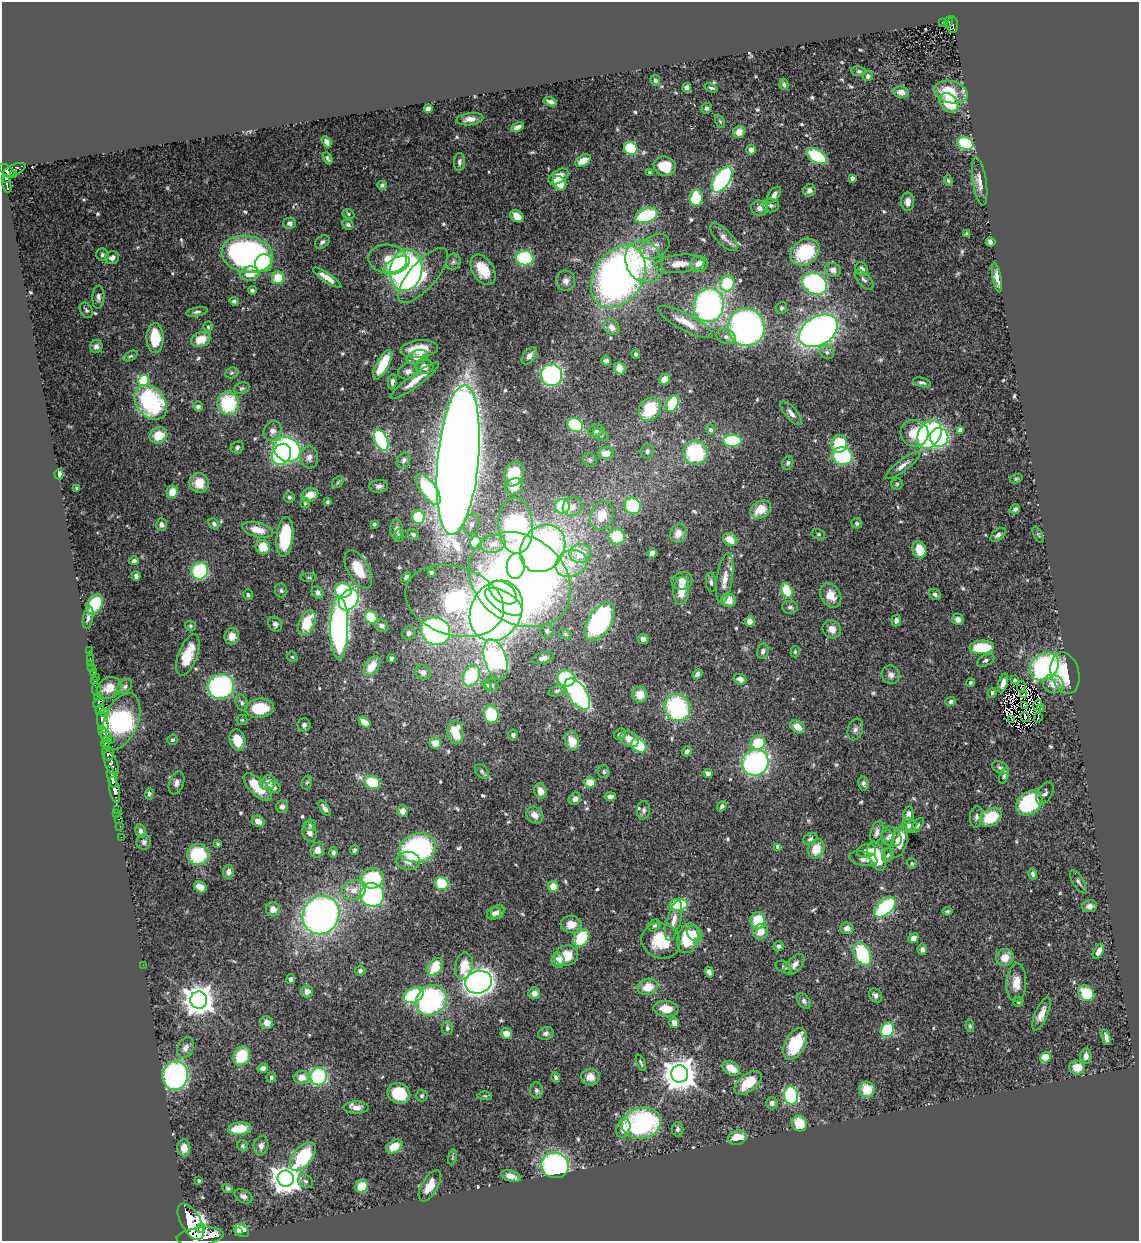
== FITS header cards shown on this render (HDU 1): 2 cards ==
NAXIS1  =                 1137
NAXIS2  =                 1239

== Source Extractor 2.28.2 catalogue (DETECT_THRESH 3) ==
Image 1137 x 1239 px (HDU 1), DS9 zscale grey, 1 PNG px = 1 image px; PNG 1141 x 1243 px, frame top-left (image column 1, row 1239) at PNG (2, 2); each listed source drawn as its Kron ellipse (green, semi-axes under 4 px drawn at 4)
Background 1.23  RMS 0.036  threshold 0.109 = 3 sigma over >= 5 px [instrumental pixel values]
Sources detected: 597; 2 with non-positive FLUX_AUTO (blend fragments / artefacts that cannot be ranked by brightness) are neither listed nor drawn; of the other 595, the 500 brightest by FLUX_AUTO listed and drawn (95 fainter detections omitted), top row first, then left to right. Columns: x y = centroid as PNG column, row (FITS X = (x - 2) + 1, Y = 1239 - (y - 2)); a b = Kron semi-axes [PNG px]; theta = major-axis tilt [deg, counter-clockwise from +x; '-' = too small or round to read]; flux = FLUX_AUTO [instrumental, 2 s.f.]
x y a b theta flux
943 22 3 2 - 7.9
949 22 6 4 69 100
953 25 8 5 -88 140
859 71 7 5 -8 5
868 76 5 5 - 5.9
655 80 6 5 - 5.6
784 85 5 4 - 4.8
687 87 5 4 - 14
711 88 7 3 -21 4.5
901 92 8 5 -9 15
951 92 17 11 -15 81
550 102 7 3 -20 8
949 103 11 8 -47 72
428 108 4 4 - 7.5
706 108 5 4 - 5.4
470 119 13 6 7 16
720 121 7 4 -64 3.7
517 127 7 4 23 12
739 132 6 6 - 21
326 142 6 4 -59 10
965 143 8 6 -22 150
631 148 7 6 - 130
751 150 5 5 - 11
817 156 11 6 -34 160
328 158 6 3 -61 4.1
583 161 9 5 29 29
459 162 9 5 84 6.8
665 166 11 9 -14 55
14 170 12 5 24 380
7 171 9 5 -37 1300
650 172 4 3 - 4.3
14 174 3 2 - 120
559 177 11 6 29 33
852 178 4 4 - 12
6 179 4 3 - 260
722 180 14 7 57 400
948 181 5 4 - 3.7
980 181 24 7 -81 22
559 183 7 6 - 44
7 184 8 3 -80 240
382 185 5 3 - 4.6
809 190 6 6 - 10
774 195 9 5 53 9.1
696 198 8 6 84 86
908 202 9 6 90 20
771 205 8 7 - 7.1
760 208 8 7 - 13
348 214 6 4 -23 3.9
646 215 12 7 20 170
517 216 7 5 -37 24
290 223 6 5 - 8.4
348 225 6 4 -33 5.5
966 234 4 3 - 3.6
724 237 18 7 -46 18
322 242 8 5 41 6.8
991 242 5 4 - 8.7
655 247 16 11 34 27
805 252 15 12 35 140
247 254 26 18 -11 800
102 255 6 6 - 6.1
112 258 7 6 - 10
524 258 9 7 -8 200
388 259 19 14 -3 45
453 262 8 7 - 6.7
644 262 22 18 -64 99
264 263 9 8 - 49
679 264 25 9 5 36
699 264 9 8 - 22
397 265 14 7 27 140
862 269 7 6 - 13
406 270 21 16 79 710
483 270 17 10 -58 55
833 270 8 6 -14 14
250 274 10 7 6 37
423 275 34 13 49 68
618 277 34 24 58 1200
278 278 6 6 - 64
327 278 17 4 -34 25
997 278 15 4 -78 16
864 280 12 6 -48 9.6
566 281 10 9 - 14
727 283 8 7 - 110
814 284 13 10 -27 340
252 290 4 4 - 5.7
98 297 11 6 87 9.2
234 301 5 4 - 4.7
709 305 17 15 77 640
781 308 6 5 - 5.1
86 310 8 6 -59 5.8
197 312 11 4 10 6.4
685 322 30 8 -28 40
208 327 5 4 - 3.6
612 327 8 7 - 15
746 327 19 18 - 860
818 331 21 14 31 1300
726 337 10 7 -19 11
155 338 15 8 -89 92
201 340 10 7 23 44
96 346 6 6 - 8.4
419 349 19 8 5 64
827 352 7 6 - 7.7
636 354 4 3 - 4
130 356 7 4 26 4.2
529 356 10 6 51 12
417 357 11 7 18 24
606 361 4 4 - 8.8
383 365 16 6 62 85
424 367 9 7 -6 20
620 368 6 5 - 36
408 371 10 8 18 14
232 373 7 5 21 4.6
551 375 11 11 - 350
665 379 6 5 - 18
144 381 5 5 - 200
415 381 29 6 36 38
392 382 8 4 82 7.9
922 383 9 4 -15 7.1
242 388 8 5 19 5.6
151 402 19 14 -52 340
228 403 12 11 - 160
672 404 9 5 69 140
198 406 5 5 - 8
650 409 12 10 55 110
791 413 15 6 -49 12
575 425 8 6 -24 180
711 430 5 5 - 7.3
960 430 4 4 - 20
272 431 10 8 61 14
596 431 8 6 12 8
914 433 14 13 - 69
158 435 9 8 - 51
601 435 8 5 -26 5.8
929 435 15 11 60 460
939 437 9 9 - 220
381 440 11 6 -67 270
732 441 9 6 -1 140
839 444 9 7 75 99
237 447 7 5 22 5.7
287 449 14 11 -31 480
647 451 7 6 - 9
695 452 12 12 - 210
606 453 8 6 4 23
281 454 11 9 57 200
843 456 10 9 - 180
309 457 11 9 -84 15
404 460 8 6 58 8.1
458 460 75 20 85 11000
590 460 7 6 - 6
788 463 7 5 73 5.4
903 465 21 5 37 16
59 474 5 4 - 17
514 474 13 9 69 85
1016 479 6 4 18 3.5
338 482 6 5 - 4.4
199 483 10 9 - 42
897 484 6 5 - 4.3
379 486 9 6 4 8.2
514 486 9 7 28 38
77 488 4 3 - 3.6
428 489 18 8 -54 170
172 492 6 5 - 29
310 495 9 6 24 35
289 497 5 5 - 4.8
327 502 4 3 - 4.1
305 503 5 5 - 4.1
562 506 7 7 - 110
633 506 8 8 - 170
573 507 10 9 - 15
761 509 11 8 31 42
1015 509 5 4 - 6.2
602 516 15 11 70 43
418 517 7 6 - 120
857 523 5 5 - 4.8
214 524 6 4 -50 5.9
374 524 3 3 - 3.7
471 524 11 7 72 13
161 525 6 5 - 7.2
516 526 28 17 -86 640
396 529 10 6 88 9.4
257 530 16 7 -14 38
678 533 9 8 - 20
818 534 7 5 -14 4.2
1038 534 9 3 -64 3.6
413 535 6 5 - 6.1
998 535 9 5 40 7.5
399 536 6 5 - 4.5
617 536 8 8 - 87
285 537 20 8 85 120
730 539 8 6 -35 27
476 542 6 6 - 77
493 544 13 8 11 26
263 547 7 7 - 53
543 548 25 21 52 830
919 550 9 6 -72 47
580 553 11 9 -6 44
652 553 4 4 - 15
134 561 4 3 - 6.1
571 563 16 13 24 54
516 566 13 9 84 310
358 569 21 10 -61 61
200 571 9 8 - 160
431 572 3 3 - 4.3
136 576 5 4 - 8.4
309 577 8 4 0 3.7
406 577 6 4 51 5.4
725 578 25 8 82 28
520 580 55 43 -35 2100
682 581 11 8 20 22
711 582 9 5 -86 7.1
343 590 8 7 - 140
787 590 7 5 -66 82
281 591 7 6 - 5.7
681 591 14 8 86 40
318 592 7 5 -52 9
503 593 15 9 -34 430
935 594 6 5 - 6.5
248 595 5 4 - 4.8
831 595 13 10 -60 32
349 600 11 8 50 390
729 600 7 7 - 29
454 601 50 34 -18 650
504 602 21 10 -32 430
95 604 11 7 60 82
790 607 8 6 -7 7.2
496 611 31 25 63 850
371 617 7 5 -45 91
88 618 11 5 79 7.9
958 619 6 5 - 12
896 620 6 4 83 9.5
600 621 21 11 58 360
750 621 5 5 - 20
307 623 13 7 66 74
275 624 8 6 -56 8.1
190 626 6 4 -22 3.5
382 626 7 6 - 7.9
339 628 31 9 90 970
832 629 9 8 - 19
435 631 15 13 -29 610
547 631 7 6 - 6.9
409 633 7 6 - 9.3
565 634 7 4 -28 4
232 636 8 7 - 19
643 639 5 5 - 8.8
982 647 12 6 2 110
89 651 2 2 - 13
763 651 8 5 78 8.7
795 652 6 4 75 3.9
188 655 22 9 69 61
292 657 6 4 -43 3.6
90 658 2 2 - 9.3
391 658 4 3 - 5.5
543 658 11 5 14 11
495 659 21 11 -73 1400
986 660 9 5 28 7.2
91 663 2 2 - 20
372 666 11 7 55 41
1044 667 16 12 40 410
92 668 2 2 - 13
94 672 4 3 - 79
423 672 8 7 - 13
1065 673 21 14 -76 97
697 674 5 4 - 7.7
891 675 9 9 - 13
471 676 11 8 64 180
96 677 4 2 - 15
566 679 9 8 - 170
740 679 6 5 - 12
1015 680 4 3 - 4.4
95 681 4 3 - 430
970 682 4 4 - 5
1003 683 10 4 73 14
1053 684 10 9 - 24
487 685 5 4 - 4.3
492 685 7 6 - 6
125 686 8 6 44 6.7
221 686 13 12 - 380
1021 687 6 2 84 5.3
109 688 13 10 32 30
96 690 6 3 -84 320
557 691 8 5 17 6.3
992 693 5 4 - 5.3
578 694 18 9 -56 590
640 695 8 7 - 34
1023 695 3 2 - 6.1
98 698 4 3 - 1000
951 701 5 4 - 7
99 702 6 4 49 2000
242 703 9 5 -68 6.9
1038 705 5 2 - 4
1025 706 4 2 - 4.1
260 708 14 9 6 92
677 708 14 13 - 290
1041 708 4 3 - 4
100 709 5 4 - 1100
105 712 2 2 - 380
491 714 9 7 -80 110
1025 717 5 2 - 4.5
1038 717 5 2 - 3.9
242 720 5 5 - 3.7
1012 720 3 2 - 4.3
121 721 30 17 67 490
103 722 11 5 -77 5000
364 722 7 4 -36 33
304 725 6 6 - 6.7
797 727 8 5 -33 25
855 729 11 7 72 10
455 732 11 8 -83 66
620 734 6 5 - 6.4
105 735 10 5 -56 1300
513 735 5 5 - 6.5
110 739 3 2 - 260
629 739 10 7 -28 30
172 740 5 5 - 4.4
237 740 11 8 -76 43
572 741 9 7 -73 43
106 743 6 3 -88 650
435 743 6 5 - 31
758 743 7 7 - 79
639 746 8 6 -39 110
687 751 5 4 - 8.2
108 753 7 5 -74 1500
755 762 13 13 - 550
111 763 13 6 -67 1500
1000 768 9 5 -26 7.6
482 771 8 5 -51 5.8
604 772 6 5 - 4.3
708 773 5 4 - 13
1004 775 9 4 74 6
112 777 11 4 -75 2700
307 782 7 5 73 4
372 782 8 6 -18 97
590 782 6 5 - 40
177 783 12 7 70 11
268 783 8 7 - 21
864 783 7 5 -79 6.8
258 787 18 8 -45 68
274 787 7 5 -24 8.8
115 790 13 5 -78 2200
541 791 8 6 -73 25
1045 793 12 7 59 9.3
149 794 6 4 84 5.3
610 797 5 4 - 9.1
575 799 6 6 - 9.9
1029 803 14 11 40 250
722 806 5 4 - 5.4
282 807 6 5 - 9.7
324 808 9 4 -56 9
117 809 3 2 - 42
644 810 9 6 85 6.9
403 811 6 5 - 12
117 813 2 2 - 23
535 815 9 7 -40 21
908 815 9 5 78 14
976 817 10 6 84 8.8
991 817 12 8 30 92
119 819 3 2 - 45
258 821 7 5 -25 15
310 825 6 5 - 5.4
909 825 7 7 - 11
917 825 8 4 52 5.1
120 826 2 2 - 19
140 831 7 5 -80 8
309 832 10 7 -74 14
877 832 11 6 74 12
121 837 2 2 - 15
892 837 11 8 -46 16
888 838 8 6 -71 7.5
810 839 7 5 33 6.7
144 842 7 7 - 7.9
899 842 16 8 73 53
218 844 4 3 - 3.7
778 847 4 4 - 15
418 848 18 14 11 380
816 849 10 8 67 41
317 850 7 6 - 17
354 850 5 4 - 4.3
867 851 9 6 18 15
333 852 5 4 - 7.7
198 855 11 10 - 140
888 855 7 5 63 5.9
877 856 15 8 -70 96
863 859 14 7 -12 17
408 861 12 9 -6 23
912 864 5 5 - 5
228 872 7 5 83 9.6
1033 874 5 4 - 7.3
372 878 11 10 - 170
1078 882 13 5 -59 7.2
442 884 7 6 - 85
553 886 5 5 - 28
200 887 6 5 - 22
354 890 12 9 23 27
372 895 12 11 - 360
679 905 9 6 2 160
1089 906 7 6 - 11
885 907 13 7 42 240
273 909 7 7 - 17
947 911 5 4 - 4.3
498 912 7 6 - 10
494 913 7 6 - 8.8
321 915 20 18 58 1100
674 921 20 7 75 24
758 921 8 7 - 78
571 924 10 8 3 30
655 925 7 5 42 4.9
847 928 6 6 - 15
761 932 8 7 - 31
695 934 8 6 -51 23
581 938 10 7 55 120
688 938 15 10 75 110
913 938 5 4 - 20
661 941 20 17 -20 92
778 946 5 5 - 6.9
922 949 5 4 - 8.9
1099 951 8 4 61 18
862 954 12 8 -65 170
566 956 12 10 17 54
1005 958 9 8 - 30
558 961 7 6 - 23
143 965 2 2 - 12
794 965 12 7 47 17
464 966 13 8 79 48
435 967 10 6 58 70
784 967 8 5 -28 5.1
360 971 5 5 - 4.9
709 972 5 4 - 9.2
291 979 5 4 - 8
479 982 14 11 16 1500
1016 983 19 10 88 31
648 987 10 8 19 43
307 991 6 6 - 14
534 993 6 5 - 15
1086 993 9 7 -43 91
414 995 10 7 24 230
875 995 7 6 - 9.4
199 1000 8 8 - 3500
431 1000 16 14 46 350
804 1001 9 5 -51 7.3
1018 1002 5 4 - 4.8
666 1009 12 8 -5 37
1041 1014 18 6 67 21
267 1023 6 6 - 20
674 1023 5 5 - 13
970 1026 6 4 -80 4.5
447 1028 7 5 -87 7.7
887 1030 7 6 - 150
506 1033 6 5 - 24
546 1033 8 6 20 8.3
1106 1037 8 3 -71 9
795 1044 17 10 63 120
185 1048 11 7 63 14
242 1056 10 8 60 98
1086 1056 7 5 85 13
1045 1057 5 5 - 39
641 1063 9 3 -67 4.1
1077 1067 8 7 - 39
263 1068 5 4 - 11
731 1068 9 6 -31 37
680 1074 8 8 - 4800
175 1076 14 13 - 510
319 1076 9 8 - 270
271 1077 5 4 - 4.3
556 1077 5 4 - 4.8
590 1077 9 8 - 23
301 1078 8 6 3 29
748 1083 16 8 38 77
867 1089 8 8 - 54
536 1090 8 6 -87 6.7
399 1093 12 10 -33 110
791 1095 9 7 -81 300
422 1096 6 6 - 4.3
485 1096 7 3 -1 3.5
772 1103 6 5 - 10
356 1108 12 6 0 16
641 1123 19 15 13 450
799 1123 8 7 - 59
623 1128 10 7 72 30
239 1129 11 6 6 72
678 1129 7 6 - 6.9
737 1138 9 7 12 46
243 1146 6 5 - 3.9
261 1146 10 7 81 11
394 1146 9 6 31 50
184 1148 8 6 -87 19
303 1157 17 9 50 150
452 1157 8 4 81 3.7
555 1165 14 13 - 520
511 1176 10 5 -17 20
286 1179 8 8 - 3500
199 1181 3 3 - 4.4
305 1181 8 6 -31 7.2
362 1186 7 6 - 56
430 1186 17 8 60 40
228 1188 5 4 - 5
243 1196 9 6 -29 10
191 1222 20 10 -61 10000
201 1228 5 4 - 1100
242 1230 8 6 -37 39
238 1232 3 3 - 23
200 1236 23 9 6 10000
At the frame edge (FLAGS 8, measured only in part): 1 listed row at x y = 200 1236
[95 fainter detections neither listed nor drawn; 2 non-positive-flux detections neither listed nor drawn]